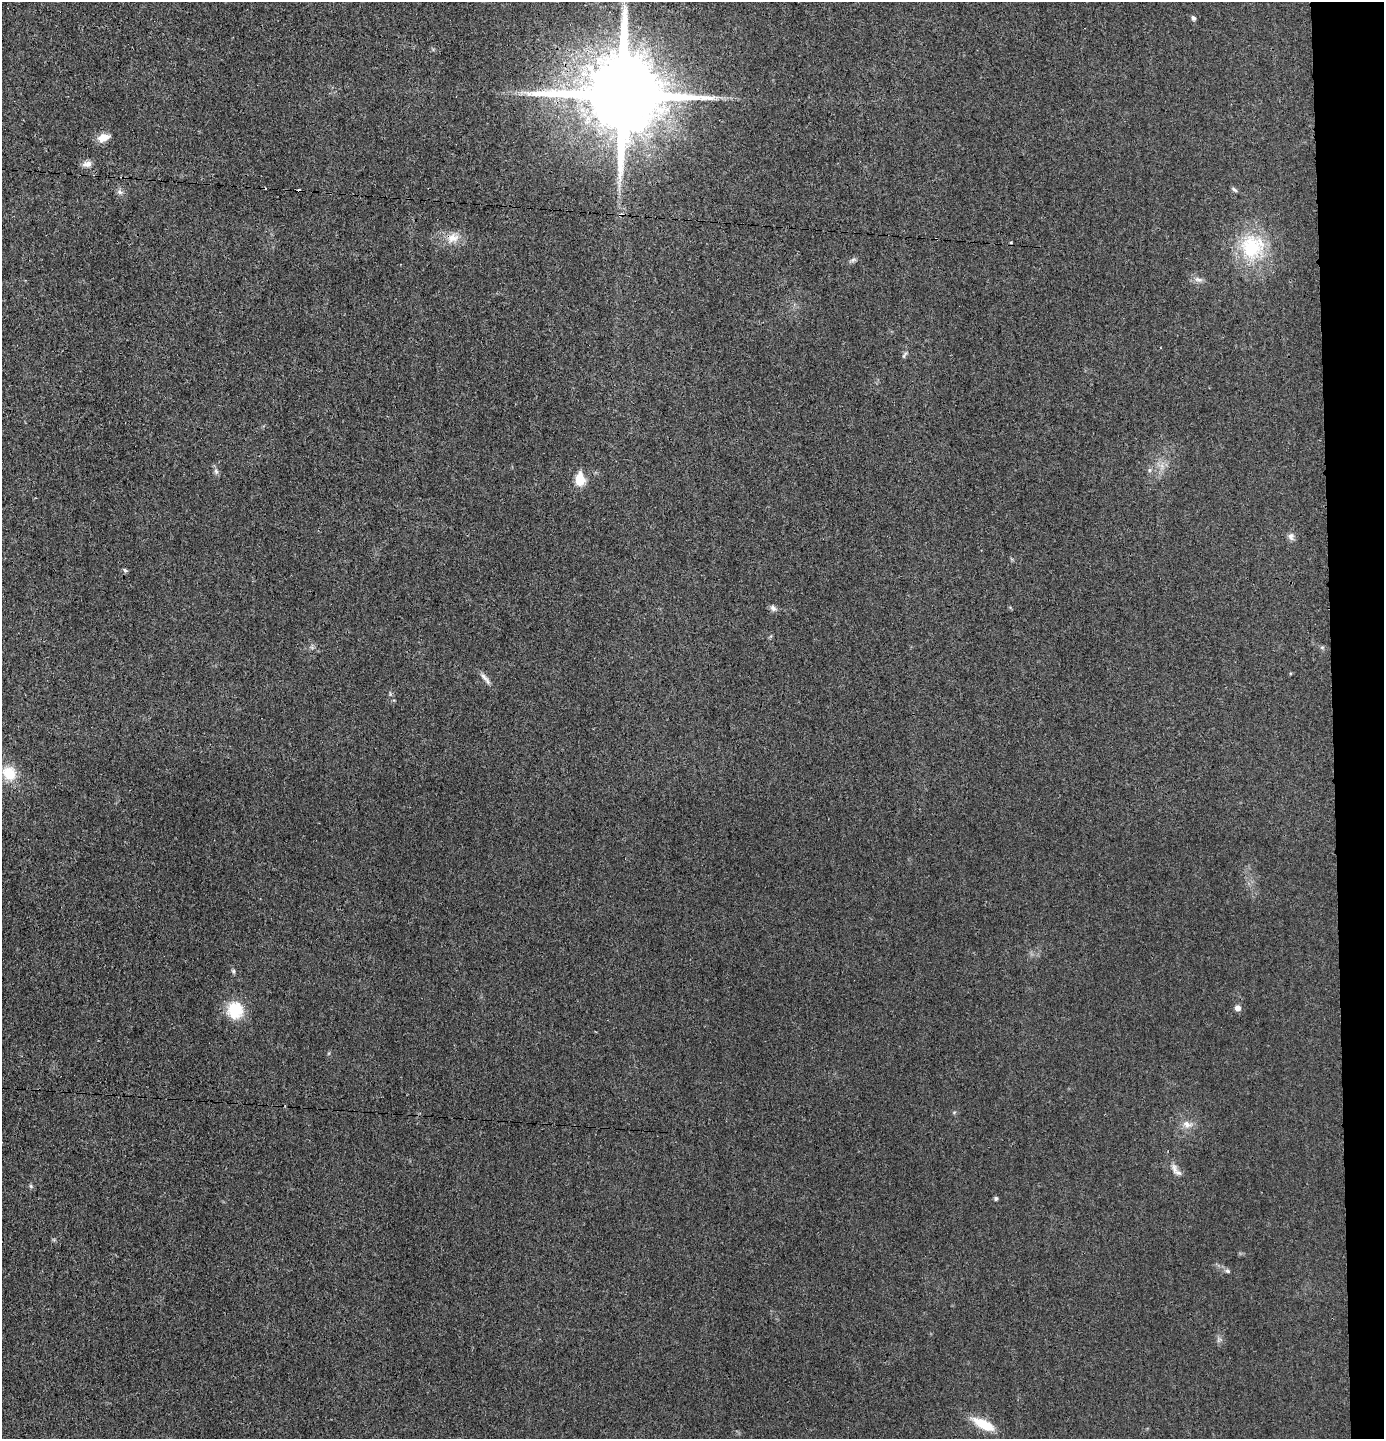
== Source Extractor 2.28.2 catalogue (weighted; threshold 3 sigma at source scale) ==
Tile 6 of 3 x 3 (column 3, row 2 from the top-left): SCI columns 2867-4248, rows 1441-2877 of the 4357 x 4324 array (HDU 1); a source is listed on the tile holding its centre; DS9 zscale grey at full resolution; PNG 1386 x 1441 px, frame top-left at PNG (2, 2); no overlay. Shown black and unused: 4% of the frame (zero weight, under 3 of 4 exposures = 1% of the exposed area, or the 3 px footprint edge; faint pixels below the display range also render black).
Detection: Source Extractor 2.28.2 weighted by HDU 2 'WHT'; one run over the whole footprint, this tile lists its part. Background 0.0212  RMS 0.0047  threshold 0.0211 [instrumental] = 3 sigma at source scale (4.5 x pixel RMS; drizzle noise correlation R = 1.50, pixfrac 1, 0.05/0.05 arcsec/px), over >= 5 px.
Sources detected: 33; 2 cosmic-ray / hot-pixel residue — not listed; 1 inside a brighter listed object's ellipse — not listed separately; the other 30 listed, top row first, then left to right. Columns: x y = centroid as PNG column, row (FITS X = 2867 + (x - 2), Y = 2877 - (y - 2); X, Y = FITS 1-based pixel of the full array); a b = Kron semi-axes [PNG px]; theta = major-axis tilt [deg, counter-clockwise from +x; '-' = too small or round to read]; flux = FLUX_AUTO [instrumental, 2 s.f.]
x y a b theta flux
1193 18 5 4 - 1.2
622 95 22 21 - 7400
103 138 14 8 16 5
87 164 11 8 8 2.5
1234 190 8 4 -41 0.91
120 192 7 6 - 1.3
453 238 18 13 12 5.9
1011 242 4 3 - 0.44
1252 247 32 31 - 31
853 260 8 5 45 1.1
1198 279 13 6 -19 2.1
904 355 11 4 57 0.95
1149 470 6 4 90 0.81
216 471 8 6 -69 1.3
580 479 7 6 - 23
1291 536 10 8 -84 1.9
125 570 7 4 -45 0.68
773 608 9 7 -55 1.6
1322 647 6 4 0 0.73
485 678 19 5 -49 2.2
9 773 14 12 -42 13
233 971 6 4 90 0.74
1238 1008 6 6 - 2.5
235 1010 22 20 89 13
1187 1124 15 9 -12 3.5
1174 1168 15 6 -76 2.4
31 1186 6 4 -71 0.66
996 1198 4 4 - 0.99
1228 1271 7 5 -27 0.99
984 1424 30 10 -26 11
Overlapping masked pixels (flux is a lower limit): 1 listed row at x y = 622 95